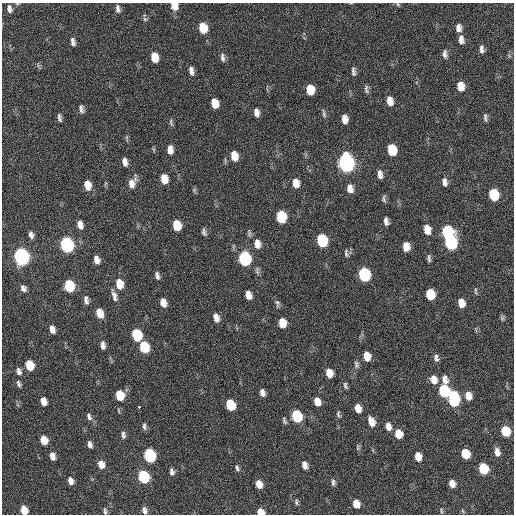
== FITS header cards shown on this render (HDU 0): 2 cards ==
NAXIS1  =                  512 / Axis length
NAXIS2  =                  512 / Axis length

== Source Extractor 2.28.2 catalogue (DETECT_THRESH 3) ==
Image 512 x 512 px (HDU 0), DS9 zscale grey, 1 PNG px = 1 image px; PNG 516 x 516 px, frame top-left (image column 1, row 512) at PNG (2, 3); no overlay
Background 24.1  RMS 5.4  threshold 16.3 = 3 sigma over >= 5 px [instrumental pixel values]
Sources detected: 137; all 137 listed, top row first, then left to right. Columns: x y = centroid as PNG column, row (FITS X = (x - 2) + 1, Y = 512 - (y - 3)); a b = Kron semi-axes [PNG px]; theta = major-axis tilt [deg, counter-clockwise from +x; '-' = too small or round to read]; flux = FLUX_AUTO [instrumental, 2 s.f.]
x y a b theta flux
398 4 6 4 -31 490
174 6 8 7 - 3900
9 9 8 5 -81 1300
118 9 10 5 -82 1300
145 19 6 5 - 690
203 28 9 7 -79 8400
458 28 10 6 -87 2000
461 40 10 6 -85 1900
73 42 9 5 -79 1400
482 49 9 5 -84 1300
445 54 10 6 -88 1300
155 57 9 6 -78 5800
222 57 12 5 -79 1300
191 71 10 5 -79 1700
353 71 10 5 -83 1100
460 86 9 6 -85 4200
366 89 12 5 -83 1000
310 90 9 6 -84 6900
390 101 10 7 -77 3000
215 103 9 6 -79 4800
81 109 9 5 -74 1200
256 112 9 5 -83 2100
324 114 12 4 -78 890
485 117 10 4 -84 900
59 118 11 5 -77 960
345 119 8 6 -84 2600
171 122 10 4 -75 690
170 150 9 6 -88 2700
392 150 9 7 -78 12000
234 156 10 7 -78 4400
125 162 8 5 -82 1900
346 163 10 7 -83 150000
380 174 10 6 -81 1700
164 179 9 6 -80 4800
445 182 10 6 -84 1700
132 183 14 7 67 3100
296 183 10 7 -80 3300
88 185 10 6 -80 4100
350 188 10 7 -79 2600
194 190 6 6 - 610
494 195 9 7 -80 15000
384 199 10 4 -90 810
281 217 9 7 -81 16000
386 221 8 5 -83 1500
80 225 10 6 -77 2300
177 225 8 6 -78 9500
427 230 9 7 -78 4100
204 232 8 5 -71 1000
447 232 9 7 -84 30000
31 235 8 5 -75 1300
322 240 9 7 -79 25000
451 242 9 7 -89 41000
257 244 12 8 -83 2900
67 245 9 7 -76 67000
406 246 8 6 -84 3700
346 253 11 6 -84 1000
21 256 9 7 -76 110000
429 258 10 5 -86 930
244 259 9 7 -79 48000
97 260 8 6 -76 2300
364 274 9 7 -78 37000
157 275 9 5 -78 1300
119 284 11 8 -79 6100
69 286 9 6 -78 19000
23 288 7 6 - 1300
475 291 10 4 -89 620
430 294 8 6 -82 9800
248 295 8 6 -74 2700
115 298 15 6 -74 2000
86 300 10 5 -79 1500
277 302 8 6 -41 950
163 303 8 5 -75 3100
461 303 9 6 -79 3500
100 313 9 6 -72 4700
216 318 9 6 -73 2300
502 318 7 5 -47 700
282 323 8 6 -81 4800
52 329 8 5 -74 2200
137 335 9 6 -74 20000
103 345 10 5 -83 1600
144 347 9 6 -74 14000
367 356 8 6 -80 4600
436 358 11 6 -80 1300
29 365 8 6 -72 9200
356 365 10 7 -90 1100
19 371 9 6 -68 1500
329 373 8 6 -78 4300
434 379 10 7 -76 3600
445 380 13 7 -79 2300
19 384 9 6 -64 980
345 386 9 4 -73 790
444 391 9 7 -74 27000
262 393 7 4 -74 1700
120 395 8 6 -74 9400
468 396 9 7 -75 3200
454 399 11 7 -87 29000
43 401 7 5 -76 2900
317 402 8 6 -72 3400
230 405 8 6 -71 14000
139 407 3 3 - 14000
358 408 8 6 -76 3400
338 414 9 5 -78 750
297 416 8 6 -73 21000
89 417 10 6 -69 1200
284 421 9 4 -64 650
371 422 10 6 -71 3400
144 426 9 5 -79 930
388 426 9 6 -77 2400
505 431 8 6 -73 11000
398 434 8 7 - 5600
123 435 9 5 -81 1100
44 440 7 6 - 5600
90 444 8 5 -72 1400
358 448 8 5 70 630
497 452 9 6 -77 2000
465 454 8 6 -71 9600
149 455 8 7 - 40000
52 456 8 5 -79 2300
418 456 8 5 -80 4000
101 464 8 6 -70 3100
305 465 9 6 -74 1900
237 468 9 4 -86 820
483 469 8 6 -71 14000
172 471 9 6 -81 1200
144 477 8 6 -69 30000
70 481 7 5 -77 2300
333 482 8 5 -85 940
259 484 7 5 -72 3800
452 484 7 6 - 2700
296 502 8 4 87 710
356 504 8 6 -75 4000
24 510 7 5 -69 5200
144 510 8 6 -72 1300
105 511 9 4 -86 770
441 511 8 3 -89 510
463 511 6 3 -71 420
260 512 6 5 - 4600
At the frame edge (FLAGS 8, measured only in part): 6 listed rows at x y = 398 4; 174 6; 9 9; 24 510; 105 511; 260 512